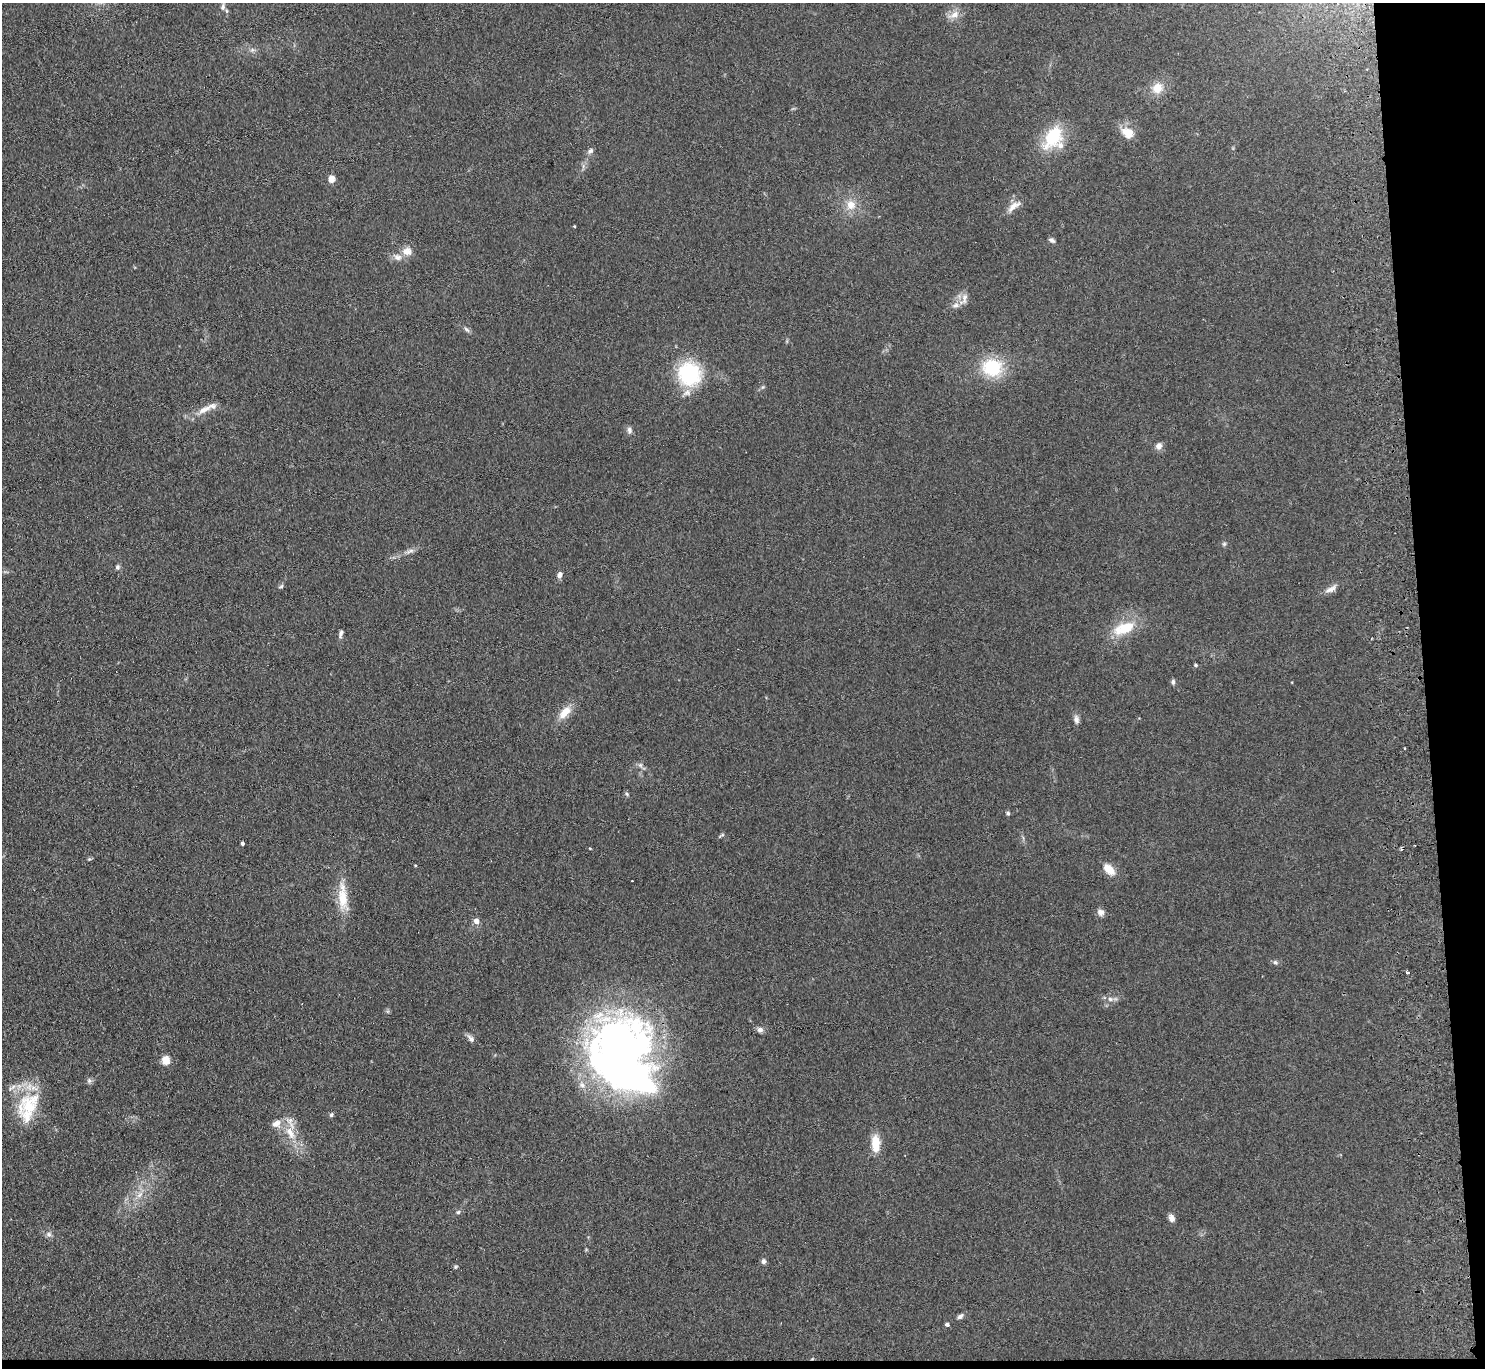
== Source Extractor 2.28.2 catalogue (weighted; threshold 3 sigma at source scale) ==
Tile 9 of 3 x 3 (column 3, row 3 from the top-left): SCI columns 3022-4504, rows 203-1568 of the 4560 x 4425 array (HDU 1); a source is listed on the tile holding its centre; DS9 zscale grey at full resolution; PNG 1487 x 1370 px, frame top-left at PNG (2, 3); no overlay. Shown black and unused: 5% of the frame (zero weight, under 2 of 3 exposures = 3% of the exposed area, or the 3 px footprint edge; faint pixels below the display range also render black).
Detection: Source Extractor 2.28.2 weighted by HDU 2 'WHT'; one run over the whole footprint, this tile lists its part. Background 0.155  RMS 0.011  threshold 0.0494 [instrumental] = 3 sigma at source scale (4.5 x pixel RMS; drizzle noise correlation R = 1.50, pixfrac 1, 0.05/0.05 arcsec/px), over >= 5 px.
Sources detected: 75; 1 inside a brighter object's white glare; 2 cosmic-ray / hot-pixel residue — not listed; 5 inside a brighter listed object's ellipse — not listed separately; the other 67 listed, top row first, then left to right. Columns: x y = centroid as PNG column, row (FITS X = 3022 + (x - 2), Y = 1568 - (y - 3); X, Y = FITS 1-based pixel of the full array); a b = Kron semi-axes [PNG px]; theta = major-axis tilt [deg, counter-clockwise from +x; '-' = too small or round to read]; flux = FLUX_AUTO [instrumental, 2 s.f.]
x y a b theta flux
223 7 9 6 77 3.6
954 15 11 8 40 8.4
1157 88 12 11 - 15
1127 132 17 12 -34 15
1053 137 32 19 57 46
590 151 9 6 42 3.1
331 179 8 7 - 7.1
851 205 12 12 - 13
1014 206 22 7 37 8.6
574 226 3 2 - 1.4
1052 240 8 5 -19 2.6
407 251 14 12 -7 9.3
965 298 18 7 85 6.3
956 305 9 7 29 4.6
466 329 10 4 -40 2.6
992 367 23 20 0 51
689 373 21 20 - 92
763 387 6 4 70 1.5
204 409 22 8 27 12
629 430 8 6 -75 3.5
1159 446 8 7 - 6.1
1224 544 6 5 - 1.7
410 551 15 4 20 4.7
117 567 7 6 - 2.5
560 574 7 5 62 4.4
281 586 7 5 29 1.8
1331 589 18 7 29 6.5
1124 628 33 15 22 32
341 634 10 5 74 3
1196 665 5 4 - 1.3
1173 682 7 5 87 2.4
565 712 18 9 46 15
1076 719 11 6 -76 4.3
640 765 6 6 - 2.7
627 794 6 4 -71 1.5
1008 813 6 5 - 1.8
722 835 8 3 28 1.6
242 843 4 3 - 2.4
590 848 3 2 - 1
89 859 5 5 - 1.3
415 865 4 3 - 0.95
1109 869 15 9 -42 14
343 896 39 12 -88 26
1101 912 9 8 - 5.2
476 921 7 7 - 5.2
1275 962 6 5 - 2
1408 972 5 3 - 3.5
1110 999 8 6 -5 3.8
760 1030 8 6 -22 4.1
471 1039 10 7 -49 4.4
166 1060 11 10 - 9.4
627 1075 52 23 -27 600
89 1081 8 6 -70 2.6
582 1085 10 7 -28 5.9
30 1104 42 28 39 54
331 1115 6 5 - 1.9
276 1124 12 9 24 8.1
290 1133 20 10 -60 19
876 1143 17 9 -86 23
140 1195 12 6 49 6.3
458 1212 5 5 - 1.9
1171 1218 10 6 -65 5
49 1234 8 7 - 3.5
764 1261 7 6 - 2.9
456 1267 6 4 22 1.4
960 1316 8 5 40 3.1
947 1325 4 4 - 2.7